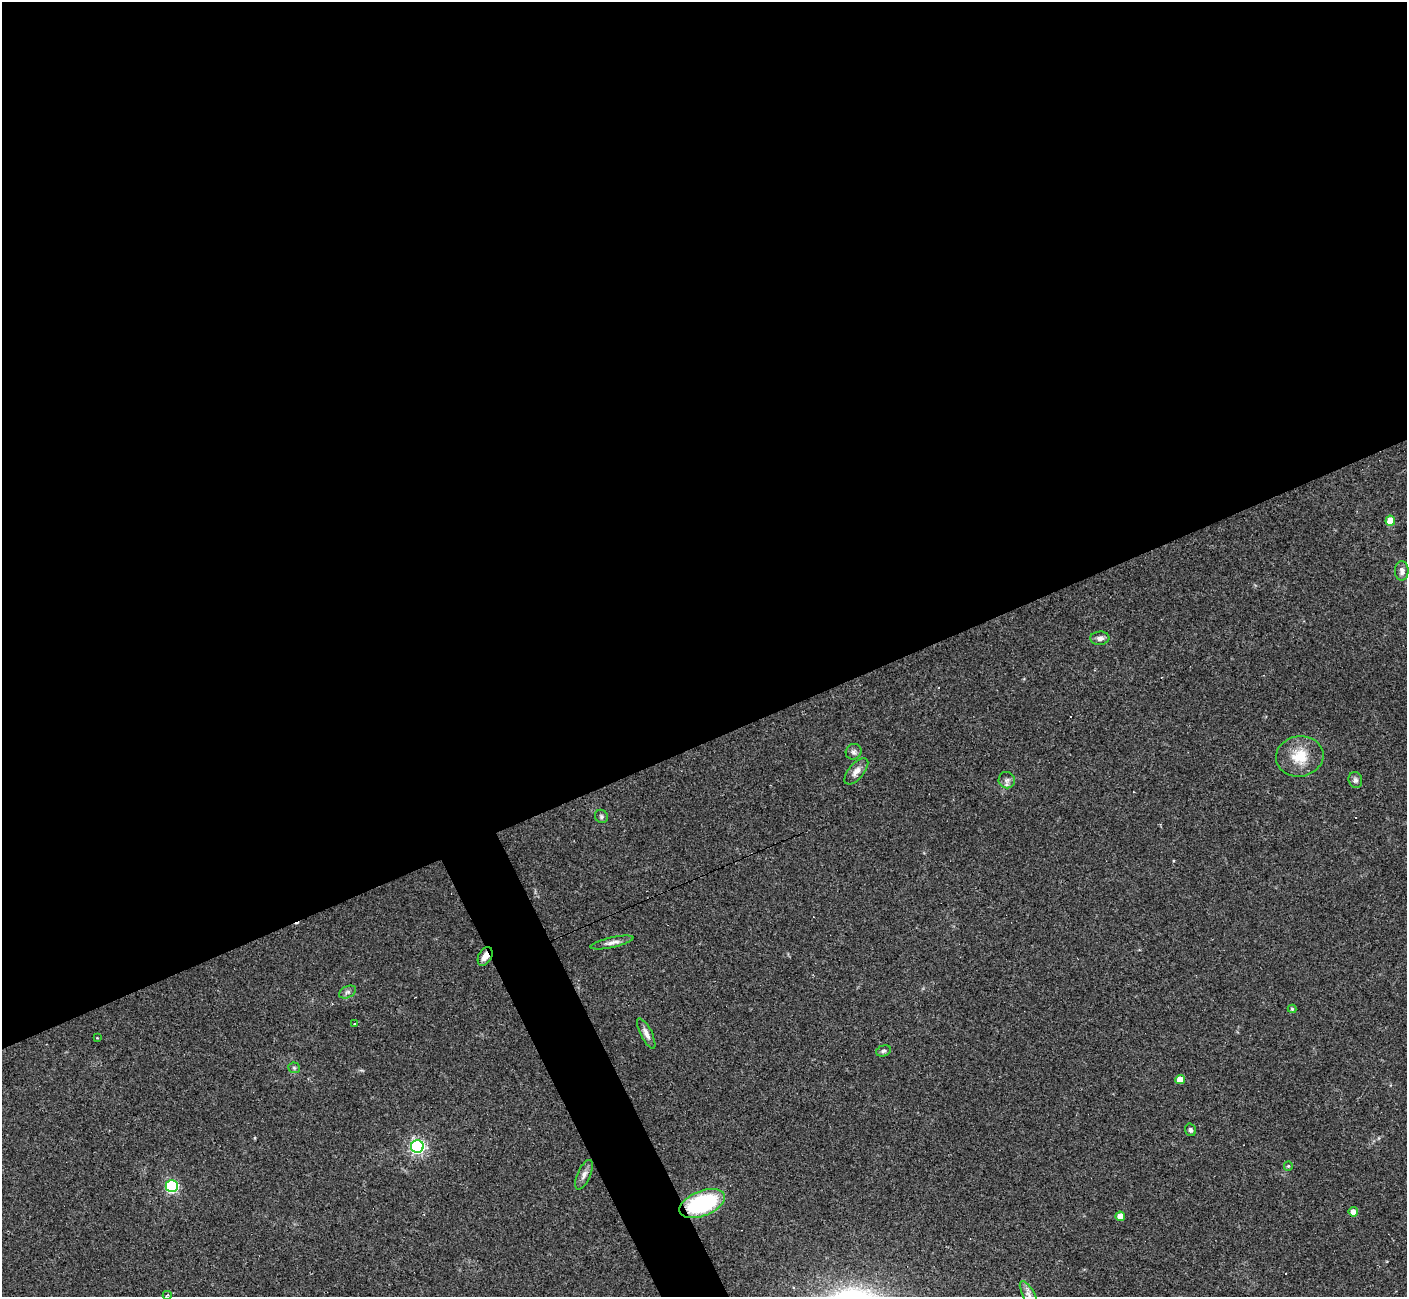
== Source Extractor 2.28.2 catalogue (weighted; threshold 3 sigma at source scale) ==
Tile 2 of 4 x 4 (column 2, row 1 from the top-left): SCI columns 1407-2811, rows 4165-5459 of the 5622 x 5608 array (HDU 1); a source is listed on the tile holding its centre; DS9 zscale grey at full resolution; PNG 1409 x 1299 px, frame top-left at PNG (2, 2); each listed source drawn as its Kron ellipse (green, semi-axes under 4 px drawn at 4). Shown black and unused: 59% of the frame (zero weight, under 3 of 4 exposures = <1% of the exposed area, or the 3 px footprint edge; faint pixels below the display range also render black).
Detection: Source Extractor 2.28.2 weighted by HDU 2 'WHT'; one run over the whole footprint, this tile lists its part. Background 0.0991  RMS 0.006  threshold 0.0269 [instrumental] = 3 sigma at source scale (4.5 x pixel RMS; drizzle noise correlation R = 1.50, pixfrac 1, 0.05/0.05 arcsec/px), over >= 5 px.
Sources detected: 31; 2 cosmic-ray / hot-pixel residue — neither listed nor drawn; the other 29 listed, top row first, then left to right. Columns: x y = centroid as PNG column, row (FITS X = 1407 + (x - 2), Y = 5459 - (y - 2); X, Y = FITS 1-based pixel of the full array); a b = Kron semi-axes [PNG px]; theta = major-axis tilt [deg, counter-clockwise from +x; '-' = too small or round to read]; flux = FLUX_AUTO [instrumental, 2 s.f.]
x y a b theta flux
1390 521 5 5 - 9.2
1402 571 10 7 -89 2.4
1100 638 9 6 4 2.4
854 752 8 7 - 2
1300 756 24 20 9 15
856 771 16 7 50 3.9
1007 780 8 8 - 2.2
1355 780 8 6 -75 1.6
601 816 7 6 - 1.3
612 942 22 5 13 3.4
485 956 10 6 63 4.2
347 992 9 5 26 1.7
1292 1009 4 4 - 0.82
354 1023 3 2 - 0.87
646 1033 17 5 -63 3.2
97 1038 2 2 - 0.55
883 1051 7 5 17 1.2
294 1068 5 5 - 1
1180 1080 5 4 - 6.7
1190 1130 6 5 - 1.2
417 1146 6 6 - 140
1288 1166 4 4 - 0.66
584 1175 16 6 66 2.9
172 1186 6 6 - 80
702 1204 24 12 20 60
1353 1212 4 4 - 4.3
1120 1216 4 4 - 7.5
1029 1294 15 6 -61 2.8
167 1295 4 3 - 0.91
Overlapping masked pixels (flux is a lower limit): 2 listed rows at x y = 485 956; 702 1204
Isophote crosses this tile's border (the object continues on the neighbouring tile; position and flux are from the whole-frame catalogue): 1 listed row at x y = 1029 1294